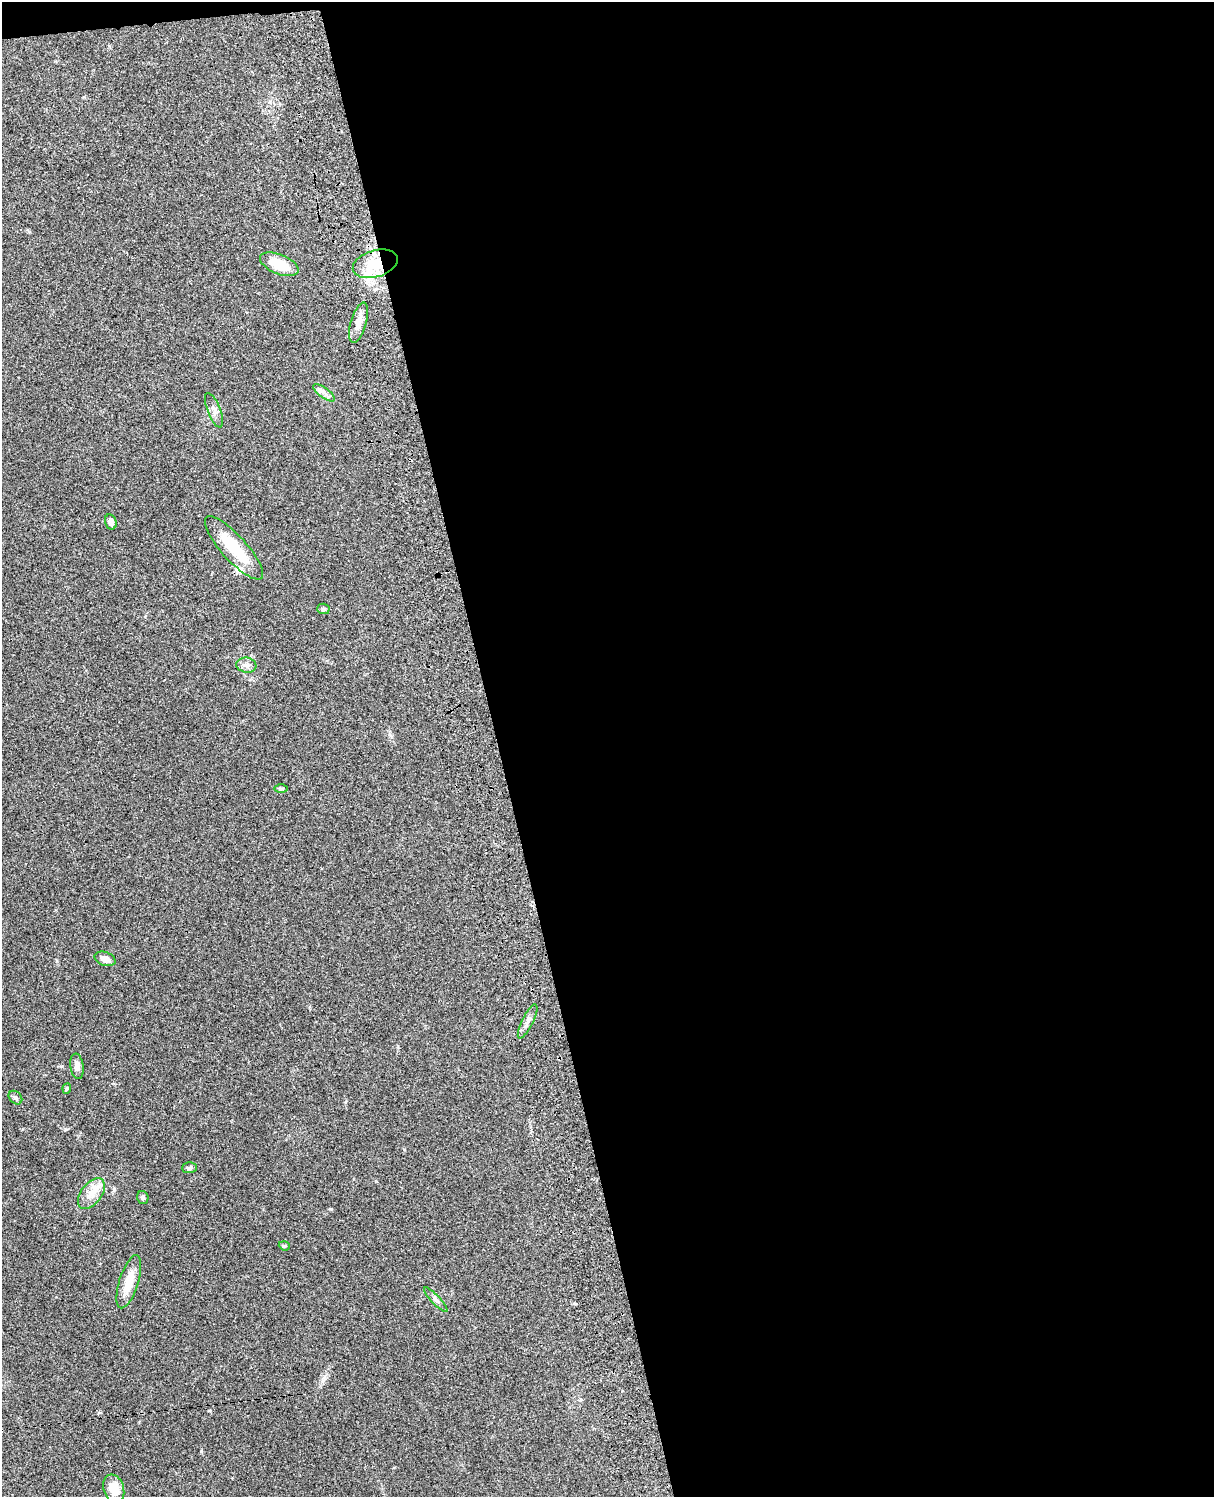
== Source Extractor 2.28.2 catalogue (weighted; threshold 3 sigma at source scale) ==
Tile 4 of 4 x 3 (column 4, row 1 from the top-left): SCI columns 3756-4967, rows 3156-4650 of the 5088 x 4928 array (HDU 1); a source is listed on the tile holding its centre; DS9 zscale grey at full resolution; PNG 1216 x 1499 px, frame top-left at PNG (2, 2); each listed source drawn as its Kron ellipse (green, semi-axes under 4 px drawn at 4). Shown black and unused: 59% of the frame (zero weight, under 3 of 4 exposures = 6% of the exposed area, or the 3 px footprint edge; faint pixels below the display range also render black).
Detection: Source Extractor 2.28.2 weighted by HDU 2 'WHT'; one run over the whole footprint, this tile lists its part. Background 0.0884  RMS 0.0061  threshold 0.0275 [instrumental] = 3 sigma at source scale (4.5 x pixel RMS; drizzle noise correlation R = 1.50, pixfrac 1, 0.05/0.05 arcsec/px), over >= 5 px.
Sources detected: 24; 1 inside a brighter object's white glare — neither listed nor drawn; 1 inside a brighter listed object's ellipse — not listed separately; the other 22 listed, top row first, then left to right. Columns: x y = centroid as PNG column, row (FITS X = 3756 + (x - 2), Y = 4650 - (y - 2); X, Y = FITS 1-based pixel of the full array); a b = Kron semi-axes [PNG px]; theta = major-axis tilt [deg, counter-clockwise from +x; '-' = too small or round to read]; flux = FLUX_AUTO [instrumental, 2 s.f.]
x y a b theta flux
279 264 20 9 -22 15
375 264 23 13 17 16
358 323 21 7 74 5.8
324 393 13 5 -36 2.4
214 410 18 6 -69 3.1
111 522 8 5 -75 3.2
234 548 41 12 -48 23
323 609 6 5 - 1
246 665 10 7 -7 2.5
281 789 7 4 0 0.8
105 959 11 7 -19 3.3
528 1021 19 5 63 3.1
77 1066 13 6 -83 3.2
67 1088 5 3 - 0.68
15 1098 8 5 -44 1.5
190 1168 7 5 2 1.1
91 1193 18 10 52 7.2
143 1197 6 5 - 1
284 1246 5 4 - 0.81
129 1282 28 9 73 11
436 1300 16 4 -46 1.9
114 1489 14 10 -72 8.9
Overlapping masked pixels (flux is a lower limit): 1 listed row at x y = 375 264
Unlisted compact peaks at least as high as the median listed source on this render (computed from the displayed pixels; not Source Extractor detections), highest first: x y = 201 1451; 331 1209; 65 1129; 323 1380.